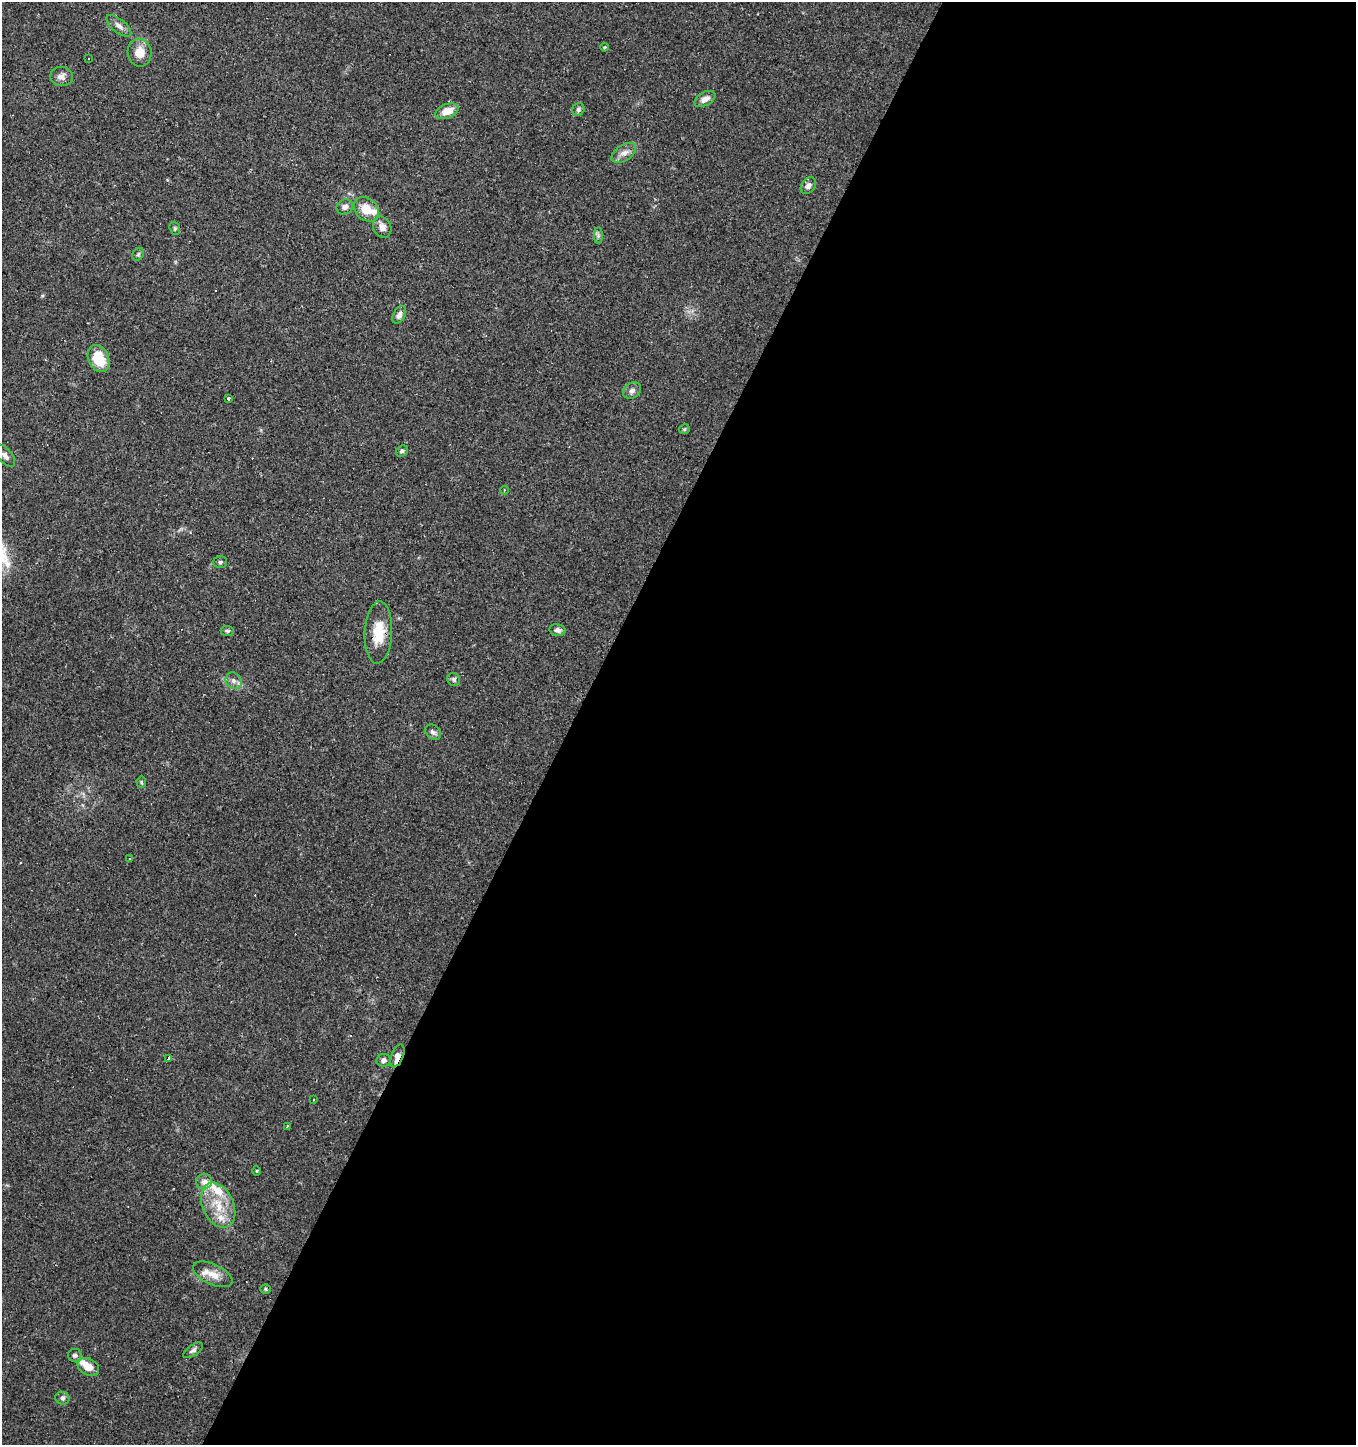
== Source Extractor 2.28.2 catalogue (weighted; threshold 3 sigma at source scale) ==
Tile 12 of 4 x 4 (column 4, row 3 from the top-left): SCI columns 4323-5676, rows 1444-2886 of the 5870 x 5777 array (HDU 1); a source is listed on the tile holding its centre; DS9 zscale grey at full resolution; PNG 1358 x 1447 px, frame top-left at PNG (2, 2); each listed source drawn as its Kron ellipse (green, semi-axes under 4 px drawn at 4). Shown black and unused: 58% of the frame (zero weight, under 2 of 3 exposures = <1% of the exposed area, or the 3 px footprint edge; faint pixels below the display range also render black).
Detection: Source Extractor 2.28.2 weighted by HDU 2 'WHT'; one run over the whole footprint, this tile lists its part. Background 0.0673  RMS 0.0052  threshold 0.0236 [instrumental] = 3 sigma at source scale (4.5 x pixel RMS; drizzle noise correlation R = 1.50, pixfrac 1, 0.0396/0.0396 arcsec/px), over >= 5 px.
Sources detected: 57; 5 cosmic-ray / hot-pixel residue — neither listed nor drawn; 5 inside a brighter listed object's ellipse — not listed separately; the other 47 listed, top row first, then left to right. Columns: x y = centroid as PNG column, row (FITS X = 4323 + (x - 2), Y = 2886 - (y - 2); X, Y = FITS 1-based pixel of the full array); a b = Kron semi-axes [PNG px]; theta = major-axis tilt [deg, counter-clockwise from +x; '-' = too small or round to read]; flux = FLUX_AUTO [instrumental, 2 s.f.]
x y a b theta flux
119 26 15 6 -39 2.9
604 47 4 3 - 0.54
140 53 14 12 -79 7.5
88 58 3 3 - 1
62 76 11 9 -4 3
705 99 11 6 31 3.4
578 109 6 6 - 1.2
447 111 12 7 21 6.6
624 153 14 8 33 3.4
808 186 9 6 52 2.2
345 207 8 7 - 2.4
366 209 14 10 -44 9.6
382 227 11 8 -63 3.5
175 228 7 5 -71 0.78
598 236 8 4 90 1.1
138 254 7 5 46 0.93
399 315 9 6 61 2.8
99 359 14 10 -66 14
632 391 10 7 33 2
228 398 3 3 - 3.5
684 429 5 5 - 0.67
402 451 6 5 - 1.2
5 455 13 7 -49 2.8
504 490 4 3 - 0.84
220 562 7 5 1 0.95
558 630 8 6 -14 1.9
227 631 7 5 -3 0.92
378 632 31 14 87 14
454 679 7 6 - 1.3
234 681 9 7 -48 2.3
433 732 9 6 -41 1.6
141 782 5 5 - 0.67
130 859 3 3 - 0.63
397 1056 12 6 68 3.2
169 1058 4 3 - 13
383 1060 7 6 - 1.8
314 1100 3 3 - 0.93
287 1126 3 3 - 1.2
257 1171 5 3 - 0.47
204 1182 8 7 - 2.4
218 1205 24 15 -66 14
213 1274 21 10 -25 6.6
266 1289 5 4 - 0.73
193 1350 11 5 34 1.6
75 1355 6 6 - 1.2
88 1367 11 8 -29 6.2
62 1398 7 6 - 1.3
Overlapping masked pixels (flux is a lower limit): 2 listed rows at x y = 378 632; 397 1056
Isophote crosses this tile's border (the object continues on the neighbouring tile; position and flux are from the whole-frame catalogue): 1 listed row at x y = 5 455